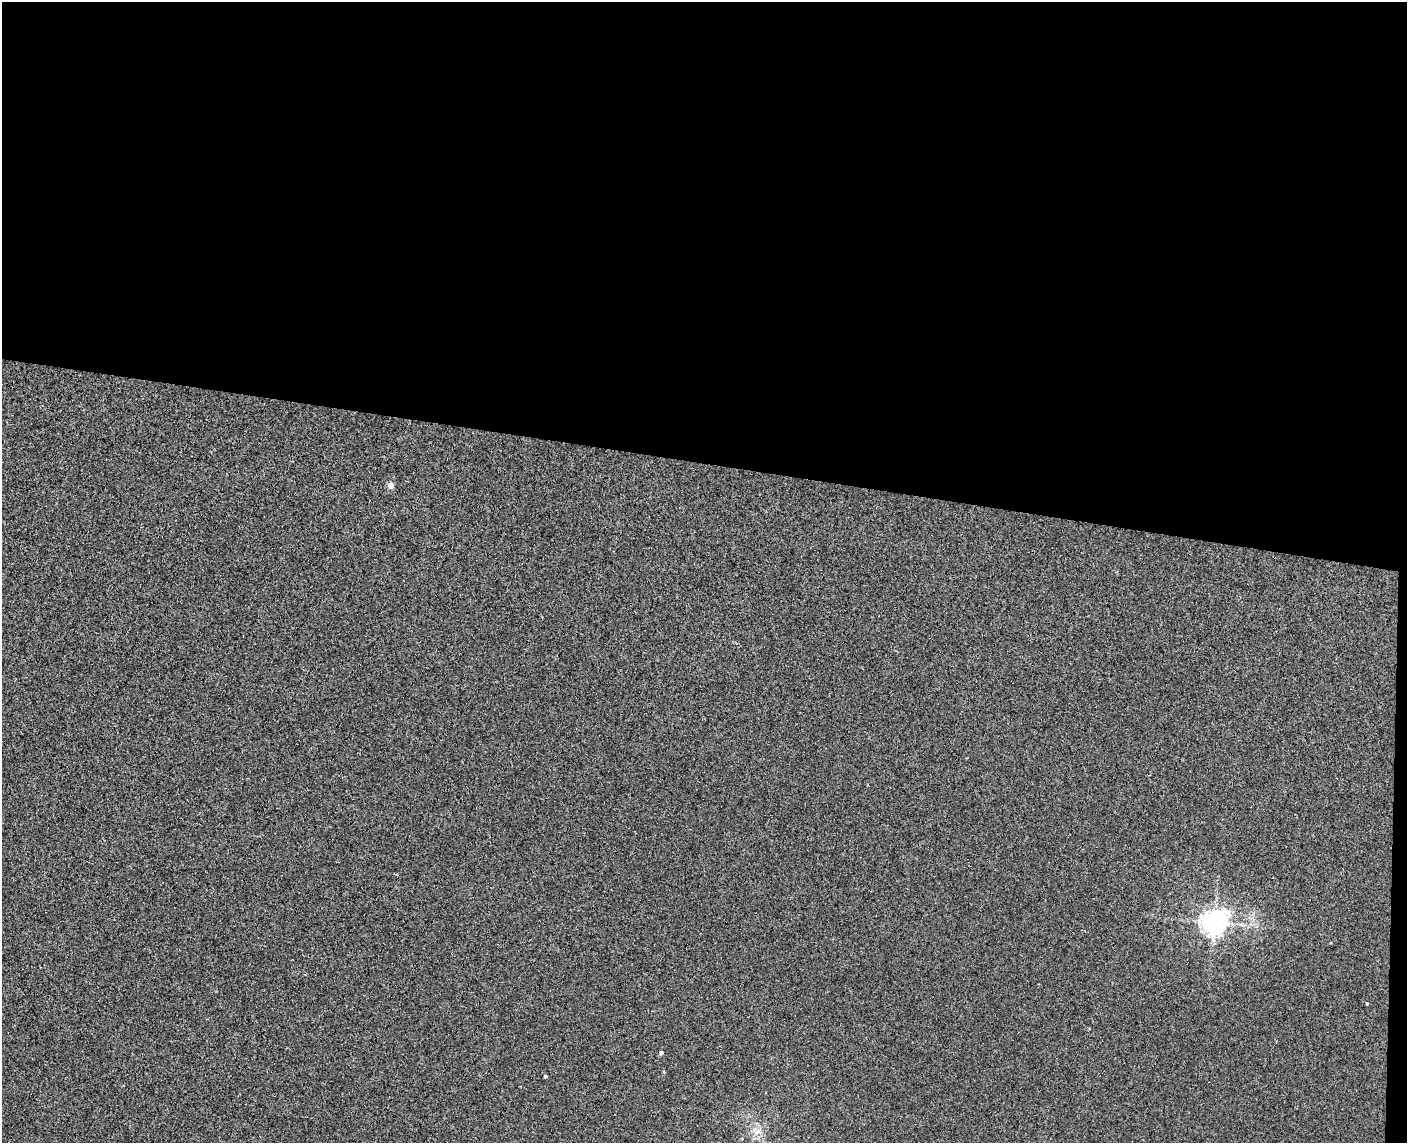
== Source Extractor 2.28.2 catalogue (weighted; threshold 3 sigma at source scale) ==
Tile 3 of 3 x 4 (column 3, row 1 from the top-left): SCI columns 2972-4376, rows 3432-4572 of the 4649 x 4581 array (HDU 1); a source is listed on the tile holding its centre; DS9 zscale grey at full resolution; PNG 1409 x 1145 px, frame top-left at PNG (2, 2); no overlay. Shown black and unused: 41% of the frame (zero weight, under 3 of 4 exposures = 6% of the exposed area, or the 3 px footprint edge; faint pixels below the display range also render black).
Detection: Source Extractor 2.28.2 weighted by HDU 2 'WHT'; one run over the whole footprint, this tile lists its part. Background 0.00389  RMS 0.004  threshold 0.018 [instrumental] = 3 sigma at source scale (4.5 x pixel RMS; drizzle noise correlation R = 1.50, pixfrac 1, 0.05/0.05 arcsec/px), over >= 5 px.
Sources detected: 6; all 6 listed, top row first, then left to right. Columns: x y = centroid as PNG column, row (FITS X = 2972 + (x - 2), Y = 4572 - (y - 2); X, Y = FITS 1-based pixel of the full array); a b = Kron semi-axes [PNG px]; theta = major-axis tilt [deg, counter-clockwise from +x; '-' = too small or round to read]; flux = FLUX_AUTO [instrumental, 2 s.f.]
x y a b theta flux
391 485 4 4 - 4.4
1214 922 8 8 - 400
1367 1003 4 3 - 0.36
661 1053 4 4 - 0.86
545 1076 3 3 - 0.48
757 1132 13 7 14 2.7